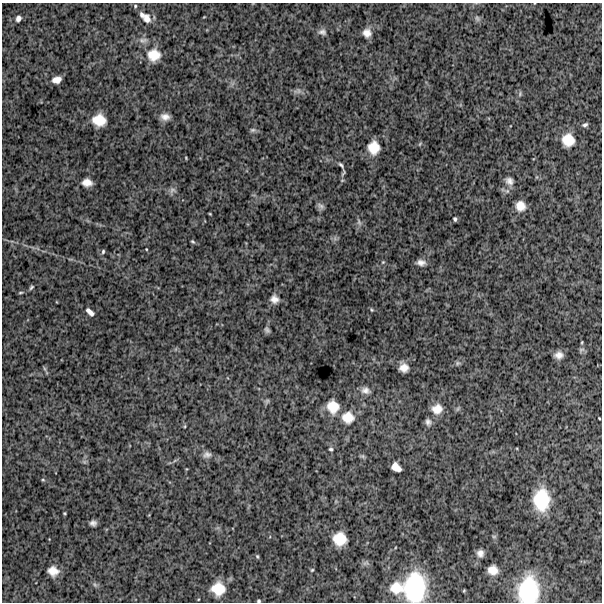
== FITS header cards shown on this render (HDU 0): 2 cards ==
NAXIS1  =                  600
NAXIS2  =                  600

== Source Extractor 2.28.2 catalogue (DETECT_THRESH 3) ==
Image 600 x 600 px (HDU 0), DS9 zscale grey, 1 PNG px = 1 image px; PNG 604 x 604 px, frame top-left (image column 1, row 600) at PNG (2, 3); no overlay
Background 890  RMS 270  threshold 796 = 3 sigma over >= 5 px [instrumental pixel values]
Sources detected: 77; all 77 listed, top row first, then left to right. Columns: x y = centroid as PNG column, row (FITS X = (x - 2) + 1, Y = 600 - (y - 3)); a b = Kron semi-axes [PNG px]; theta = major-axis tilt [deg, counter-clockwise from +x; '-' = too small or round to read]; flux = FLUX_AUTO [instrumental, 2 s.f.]
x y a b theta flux
135 6 5 5 - 2.3e+04
142 15 7 5 -69 5.5e+04
147 18 13 10 -69 1.5e+05
477 18 8 6 -73 4.4e+04
18 19 8 7 - 7.1e+04
322 32 11 8 -7 7.7e+04
367 33 10 10 - 1.3e+05
143 40 13 7 5 9.3e+04
154 55 16 15 - 3.2e+05
57 80 8 6 12 1.3e+05
299 91 9 7 -57 5.9e+04
520 94 7 5 83 3.2e+04
165 117 11 8 -7 1.1e+05
99 120 12 10 -10 3.2e+05
585 125 7 5 20 4.0e+04
253 130 9 6 1 3.9e+04
568 140 13 13 - 3.2e+05
420 144 7 3 53 1.9e+04
374 148 14 12 -90 2.9e+05
186 158 5 3 - 1.5e+04
341 165 7 3 -45 3.3e+04
343 172 12 5 76 4.0e+04
509 181 12 10 -43 1.0e+05
87 182 10 7 -1 1.4e+05
172 190 10 8 3 6.4e+04
321 206 10 6 -34 5.2e+04
520 206 10 9 - 1.9e+05
210 214 3 2 - 1.4e+04
455 219 4 3 - 3.1e+04
359 222 11 5 -72 4.8e+04
192 242 6 4 -37 2.4e+04
146 249 3 2 - 1.1e+04
103 251 6 4 73 2.6e+04
383 262 5 3 - 1.7e+04
421 262 11 7 -7 9.2e+04
31 287 7 4 46 3.0e+04
21 292 7 3 1 2.2e+04
274 299 10 10 - 1.1e+05
372 310 5 4 - 1.9e+04
90 312 9 4 -43 8.9e+04
267 330 8 5 -56 4.7e+04
581 350 9 5 18 3.9e+04
559 355 8 7 - 1.1e+05
458 363 7 6 - 3.4e+04
404 368 8 8 - 1.5e+05
44 369 8 3 -71 2.5e+04
365 390 11 9 -16 9.5e+04
267 401 7 5 44 3.2e+04
333 407 15 14 - 3.2e+05
437 409 13 12 - 2.0e+05
348 417 15 14 - 2.9e+05
599 418 3 2 - 1.4e+04
428 422 9 7 -77 6.6e+04
185 426 5 3 - 1.8e+04
331 449 5 5 - 2.9e+04
207 455 10 8 19 7.5e+04
362 456 7 5 -14 3.0e+04
84 461 7 4 -19 3.2e+04
396 467 9 7 -40 1.6e+05
43 480 5 3 - 1.8e+04
541 500 24 17 88 8.2e+05
64 513 3 3 - 1.8e+04
93 523 6 5 - 6.4e+04
494 536 6 4 0 2.4e+04
340 539 13 12 - 3.7e+05
480 553 7 7 - 8.7e+04
257 556 5 4 - 2.2e+04
312 570 5 4 - 1.9e+04
493 570 9 8 - 1.7e+05
53 571 11 9 -16 1.8e+05
95 585 8 4 -58 3.6e+04
415 587 29 22 88 1.5e+06
396 588 17 15 2 3.8e+05
218 589 14 14 - 3.7e+05
464 590 5 3 - 1.5e+04
528 590 29 22 85 1.3e+06
259 601 4 4 - 2.4e+04
At the frame edge (FLAGS 8, measured only in part): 2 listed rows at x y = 528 590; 259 601